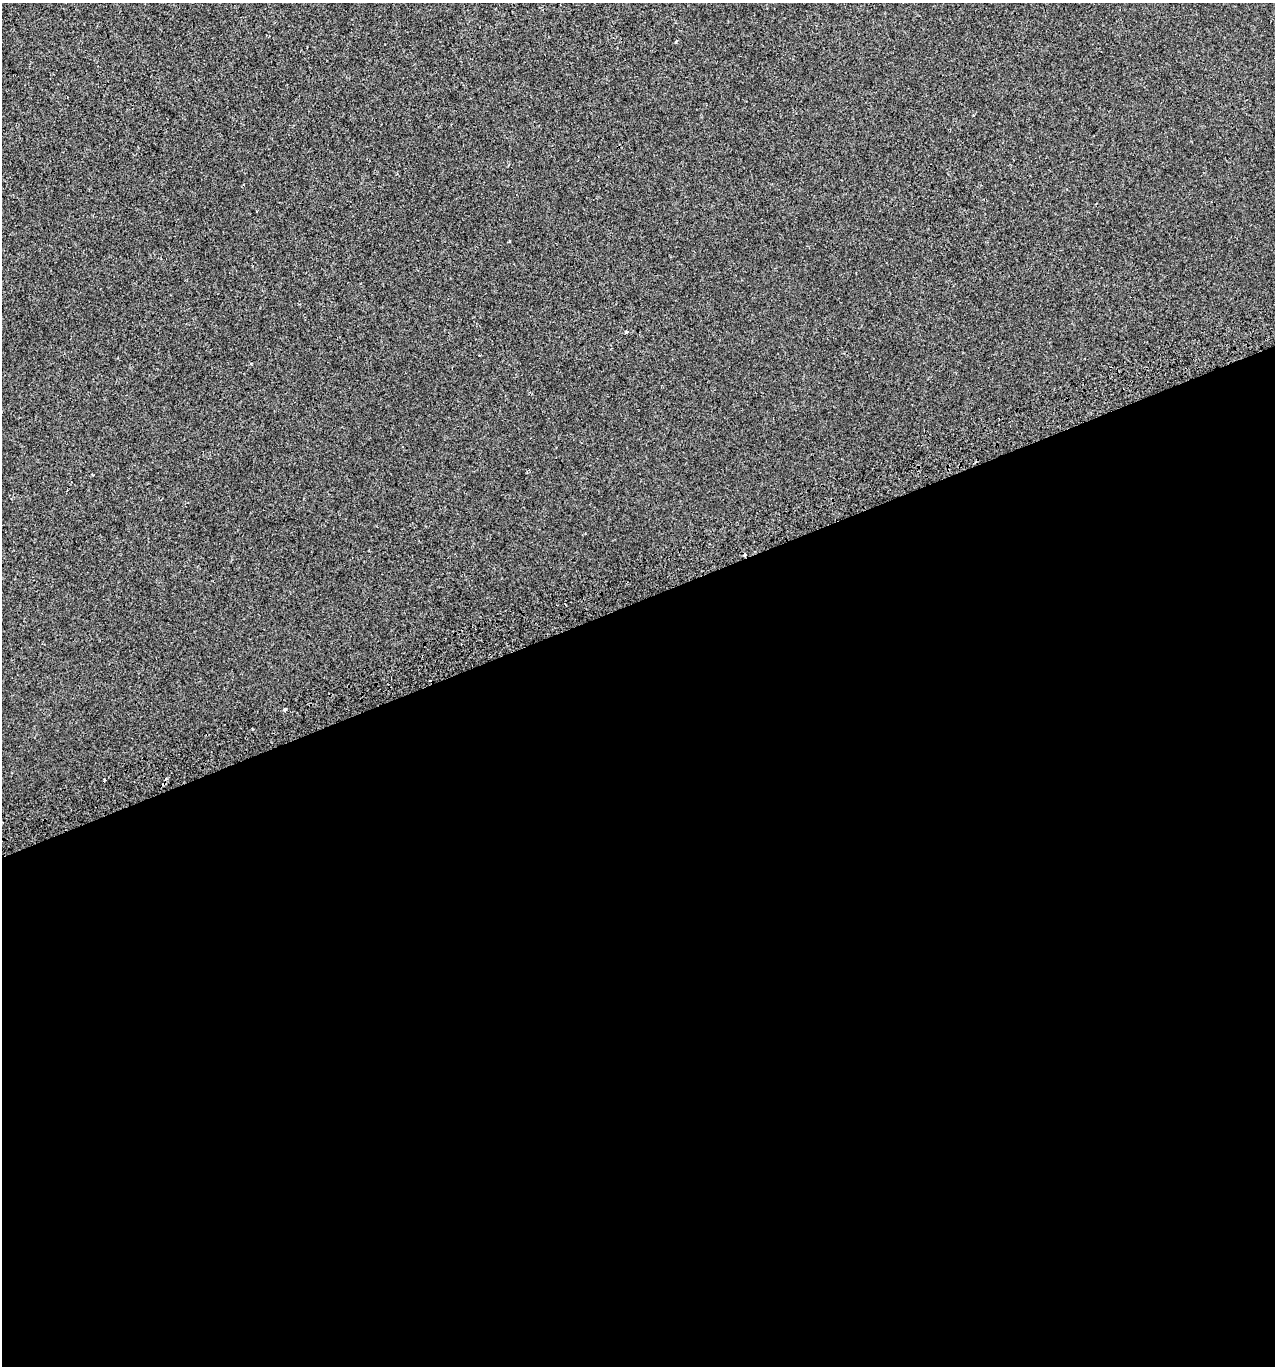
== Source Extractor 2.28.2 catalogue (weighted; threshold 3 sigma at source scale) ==
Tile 15 of 4 x 4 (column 3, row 4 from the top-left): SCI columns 2631-3903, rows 43-1406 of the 5313 x 5536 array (HDU 1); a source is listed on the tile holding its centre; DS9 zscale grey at full resolution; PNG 1277 x 1368 px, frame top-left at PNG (2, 3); no overlay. Shown black and unused: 56% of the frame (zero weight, under 2 of 3 exposures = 2% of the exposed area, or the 3 px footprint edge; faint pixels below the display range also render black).
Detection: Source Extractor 2.28.2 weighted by HDU 2 'WHT'; one run over the whole footprint, this tile lists its part. Background 3.90e-04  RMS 0.0036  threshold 0.0164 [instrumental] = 3 sigma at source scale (4.5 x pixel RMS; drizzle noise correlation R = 1.50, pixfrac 1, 0.0396/0.0396 arcsec/px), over >= 5 px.
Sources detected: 6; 2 cosmic-ray / hot-pixel residue — not listed; the other 4 listed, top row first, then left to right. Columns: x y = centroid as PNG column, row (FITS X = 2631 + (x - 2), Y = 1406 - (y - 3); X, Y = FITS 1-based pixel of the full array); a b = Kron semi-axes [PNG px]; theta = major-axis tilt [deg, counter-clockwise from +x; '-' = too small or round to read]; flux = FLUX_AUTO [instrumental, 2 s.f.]
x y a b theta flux
676 42 5 3 - 0.4
626 332 3 3 - 0.63
285 709 3 3 - 2.1
166 778 4 3 - 0.65